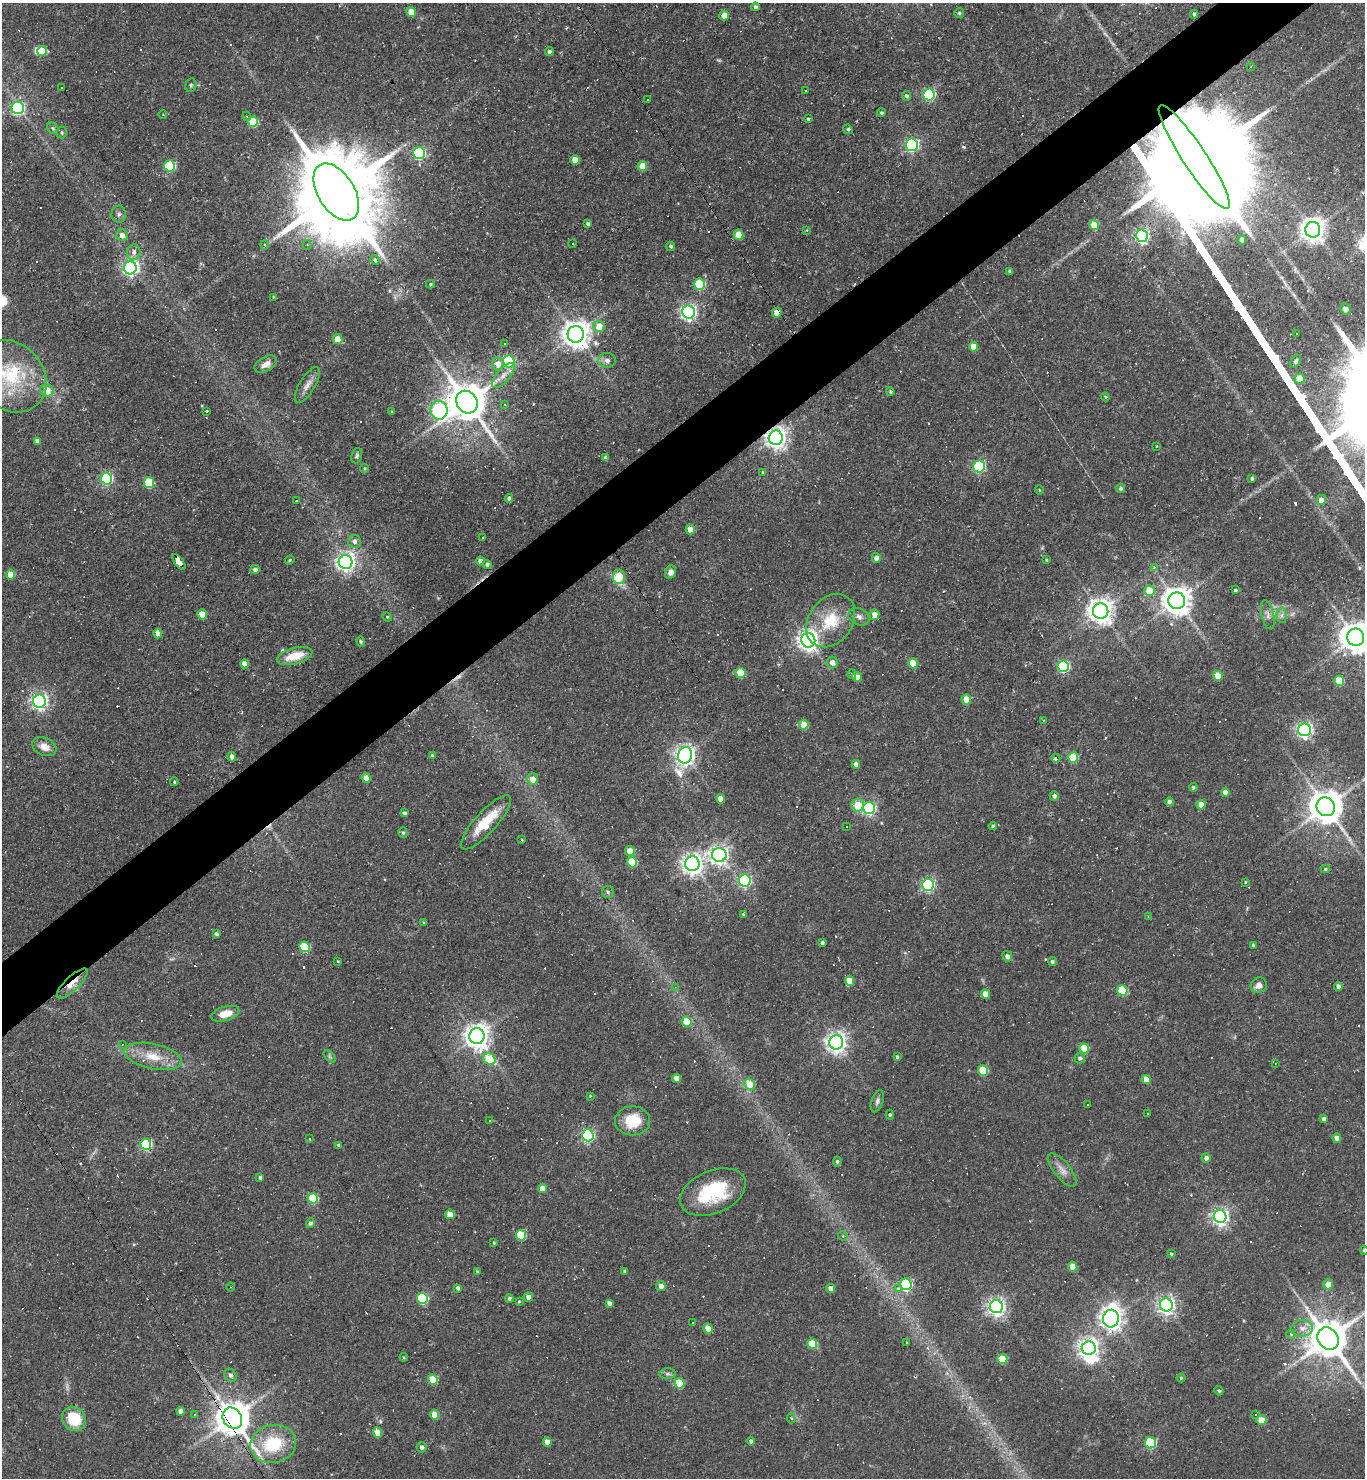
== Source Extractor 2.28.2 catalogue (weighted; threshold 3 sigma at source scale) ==
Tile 10 of 4 x 4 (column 2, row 3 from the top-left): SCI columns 1657-3019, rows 1477-2952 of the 5899 x 5904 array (HDU 1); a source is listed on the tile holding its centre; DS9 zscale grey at full resolution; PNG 1367 x 1480 px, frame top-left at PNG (2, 3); each listed source drawn as its Kron ellipse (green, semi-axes under 4 px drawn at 4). Shown black and unused: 5% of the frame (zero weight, under 2 of 3 exposures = <1% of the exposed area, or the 3 px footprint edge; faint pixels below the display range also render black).
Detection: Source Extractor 2.28.2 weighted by HDU 2 'WHT'; one run over the whole footprint, this tile lists its part. Background 0.069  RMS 0.0057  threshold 0.0258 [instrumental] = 3 sigma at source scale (4.5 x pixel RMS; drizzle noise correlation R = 1.50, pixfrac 1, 0.05/0.05 arcsec/px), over >= 5 px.
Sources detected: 368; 1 too faint to see at this stretch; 2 inside a brighter object's white glare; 82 cosmic-ray / hot-pixel residue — neither listed nor drawn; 3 inside a brighter listed object's ellipse — not listed separately; the other 280 listed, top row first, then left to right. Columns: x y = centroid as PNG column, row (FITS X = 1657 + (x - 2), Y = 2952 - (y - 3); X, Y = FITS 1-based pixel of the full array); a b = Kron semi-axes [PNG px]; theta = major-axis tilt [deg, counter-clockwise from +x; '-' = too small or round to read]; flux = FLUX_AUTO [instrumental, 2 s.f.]
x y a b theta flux
755 7 4 4 - 1.4
411 12 5 4 - 8.4
959 13 5 4 - 1
1194 14 4 4 - 1.2
724 16 5 4 - 7
42 51 5 5 - 14
549 52 4 4 - 1.6
1251 67 4 4 - 0.61
191 85 7 5 78 0.97
62 88 3 2 - 0.45
806 91 3 3 - 0.94
929 94 6 5 - 76
906 96 5 4 - 1.4
648 100 3 3 - 5.1
18 108 6 6 - 100
881 113 4 4 - 1
163 115 4 3 - 0.41
247 116 4 4 - 0.71
808 119 3 3 - 1.5
253 122 5 5 - 25
53 128 6 5 - 1.1
848 129 5 4 - 0.94
61 132 6 5 - 1
912 145 6 6 - 120
419 153 6 6 - 79
1194 157 62 12 -57 29000
575 160 5 4 - 6.7
169 166 6 5 - 48
642 166 5 5 - 9.4
336 192 31 18 -59 13000
119 214 8 7 - 1.7
588 224 4 4 - 1.5
1094 225 5 4 - 12
807 230 4 3 - 0.65
1313 230 8 7 - 520
122 235 6 5 - 3.8
739 235 5 5 - 10
1142 236 6 6 - 120
1242 240 5 4 - 2.4
573 243 3 3 - 2
265 245 4 4 - 0.73
307 245 5 4 - 0.94
671 246 4 4 - 1.1
134 252 8 6 75 2.7
375 260 5 4 - 1.5
130 268 6 6 - 180
1010 271 4 3 - 1.5
430 284 4 4 - 0.72
700 284 5 5 - 40
273 297 3 2 - 0.39
1345 309 6 5 - 2
688 312 6 6 - 190
777 313 5 4 - 7.6
599 326 6 5 - 8.7
1297 333 3 3 - 13
576 334 8 8 - 720
338 339 5 5 - 8.1
504 344 3 3 - 1.6
973 347 5 4 - 7.4
607 360 8 7 - 2.4
509 361 6 5 - 64
1296 361 7 4 59 1.3
266 364 12 7 29 4.2
498 364 6 6 - 4.7
503 375 15 6 49 3.8
11 376 39 32 -47 43
1300 379 5 5 - 13
307 385 20 7 59 4.4
47 390 7 6 - 10
890 392 4 3 - 0.75
1105 397 4 3 - 0.53
467 402 12 10 -55 2000
505 405 3 2 - 0.79
439 410 9 8 - 110
207 411 3 3 - 0.85
392 412 4 3 - 0.58
776 438 7 7 - 420
37 441 4 4 - 3.3
1156 446 3 2 - 0.38
357 456 8 5 71 1.1
606 458 4 4 - 2.3
979 466 6 6 - 75
364 468 4 4 - 0.69
763 472 4 3 - 0.61
106 479 6 5 - 76
1252 479 3 3 - 1.3
149 482 5 5 - 25
1120 488 4 4 - 1.1
1039 490 4 3 - 0.44
509 498 4 4 - 1.8
1321 500 5 4 - 6
296 501 3 3 - 4
690 529 5 4 - 8.2
483 537 3 3 - 1.5
354 541 6 6 - 2.3
876 558 5 4 - 3.9
290 560 5 4 - 0.76
1046 560 3 2 - 0.53
480 561 4 4 - 2.7
179 562 9 4 -54 50
346 562 7 7 - 270
487 564 4 4 - 1.4
1154 567 4 3 - 1.2
255 570 4 4 - 2.1
670 572 7 5 64 2.6
10 575 5 4 - 10
619 577 7 6 - 18
1235 590 3 3 - 0.98
1149 591 5 5 - 15
1177 601 8 8 - 810
1101 611 8 7 - 580
202 614 5 5 - 12
874 615 5 5 - 4.8
1268 615 15 6 -77 2.7
1282 615 7 5 89 1.6
387 617 5 4 - 0.56
859 617 11 8 -25 2.7
831 621 29 22 53 22
158 634 5 4 - 8.6
1356 637 8 8 - 1100
808 640 7 7 - 370
361 641 5 4 - 0.76
295 656 18 8 15 13
832 663 6 5 - 3.4
913 663 5 5 - 13
245 664 4 4 - 6.3
1063 666 6 5 - 74
740 673 5 5 - 23
852 674 5 4 - 1.2
1218 676 5 4 - 9.4
857 677 5 4 - 3.8
1339 681 5 5 - 16
966 699 5 5 - 10
39 701 7 6 - 190
1043 720 3 3 - 1
804 725 5 4 - 15
1304 730 6 6 - 190
44 747 13 8 -23 6
432 755 4 4 - 0.64
685 755 8 7 - 310
232 756 5 4 - 2.4
1056 758 4 3 - 6.5
1073 758 5 5 - 22
856 764 4 4 - 2.8
366 778 5 4 - 7.7
533 779 6 5 - 5.5
174 782 4 3 - 0.73
1193 787 4 4 - 0.97
1225 792 4 4 - 3.9
1054 796 4 4 - 1.7
721 799 4 4 - 6.1
1169 802 4 4 - 2.1
858 805 6 6 - 11
1201 805 5 4 - 5.8
1326 807 10 9 - 1300
869 808 6 6 - 84
404 813 4 4 - 1.4
486 822 35 11 47 20
847 826 3 2 - 0.72
993 826 4 3 - 0.8
403 833 5 4 - 0.93
522 840 3 2 - 0.38
630 851 5 4 - 6.9
719 855 7 7 - 270
632 862 5 5 - 25
692 864 7 7 - 370
1325 869 5 4 - 0.81
745 880 6 6 - 95
1245 882 4 3 - 0.51
928 885 6 6 - 100
608 892 6 6 - 1.2
743 914 4 4 - 0.68
1148 916 4 4 - 0.56
424 923 4 3 - 0.66
216 934 4 3 - 1.3
822 943 4 3 - 1.4
1253 945 3 3 - 0.93
305 947 5 5 - 30
1007 956 5 5 - 2.6
338 961 3 2 - 0.45
1052 961 4 4 - 1.1
849 981 5 4 - 11
72 983 20 7 44 8.7
1259 985 8 7 - 3.6
1338 986 4 4 - 2.2
675 987 4 4 - 0.56
1122 990 5 5 - 27
985 994 5 4 - 7.2
225 1014 14 7 17 8
686 1022 5 5 - 13
477 1036 8 7 - 560
836 1042 7 7 - 340
123 1044 4 3 - 0.49
1084 1048 5 5 - 20
153 1056 29 12 -12 13
330 1056 7 4 -45 1.1
897 1057 4 3 - 0.99
1080 1058 5 5 - 1.6
489 1059 7 5 -37 24
1275 1063 4 3 - 0.44
983 1071 5 5 - 23
677 1078 4 4 - 5.9
1146 1079 4 4 - 7.4
750 1084 6 5 - 11
590 1096 4 4 - 0.48
877 1101 11 6 71 1.9
1088 1105 3 3 - 2
1147 1113 2 2 - 0.45
890 1115 5 4 - 0.82
1324 1119 4 3 - 1.9
489 1121 3 2 - 0.52
633 1121 17 14 0 18
588 1135 6 5 - 91
1337 1138 5 4 - 3
309 1139 3 3 - 3.4
146 1144 5 5 - 60
338 1145 4 4 - 0.98
1206 1158 5 4 - 2.1
837 1161 5 4 - 1.1
1062 1170 20 8 -51 4.5
260 1178 4 3 - 1.2
542 1188 4 4 - 4.2
713 1192 34 21 23 40
313 1198 5 5 - 31
450 1214 5 4 - 8.8
1220 1217 6 6 - 220
310 1223 4 4 - 1.6
521 1235 5 5 - 34
843 1236 5 4 - 0.61
494 1243 4 3 - 0.61
1364 1250 4 4 - 1.1
1171 1254 3 3 - 0.69
1073 1267 5 4 - 11
625 1271 4 3 - 1.2
477 1272 4 3 - 0.56
906 1284 6 5 - 74
1328 1284 5 5 - 6
661 1286 5 5 - 3.2
230 1287 4 3 - 0.42
458 1288 4 4 - 1.6
831 1288 4 4 - 4.8
899 1288 3 3 - 4.3
528 1297 5 4 - 3.5
422 1298 5 5 - 49
509 1298 4 4 - 1.2
519 1301 3 3 - 0.58
609 1303 4 4 - 2.2
1166 1305 6 6 - 240
996 1307 6 6 - 240
1111 1319 9 8 - 400
693 1322 3 2 - 0.4
708 1328 5 4 - 11
1302 1328 11 8 2 4.1
1291 1334 5 4 - 1.4
1328 1339 12 10 -53 1900
907 1343 4 3 - 0.47
812 1344 5 5 - 21
1089 1348 7 6 - 320
404 1357 4 3 - 0.56
1002 1359 5 5 - 16
667 1374 8 5 5 1.5
230 1375 7 5 -56 1.9
1181 1378 4 4 - 0.66
433 1380 5 5 - 17
679 1383 5 5 - 22
1219 1391 5 4 - 1
181 1411 4 4 - 3.4
194 1414 3 3 - 0.47
435 1415 5 4 - 10
1256 1415 3 3 - 5.2
232 1418 11 9 -56 1300
791 1418 5 4 - 0.84
74 1419 13 11 -50 21
1261 1420 5 5 - 9.8
377 1433 5 4 - 7.3
751 1441 4 4 - 1.4
547 1442 4 4 - 4.5
1150 1443 5 5 - 52
273 1444 23 19 11 29
422 1447 5 5 - 1.9
Overlapping masked pixels (flux is a lower limit): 7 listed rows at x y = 1194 157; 777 313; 11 376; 776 438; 179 562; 72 983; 232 1418
Isophote crosses this tile's border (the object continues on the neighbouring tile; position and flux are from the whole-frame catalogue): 2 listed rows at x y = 1356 637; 1364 1250